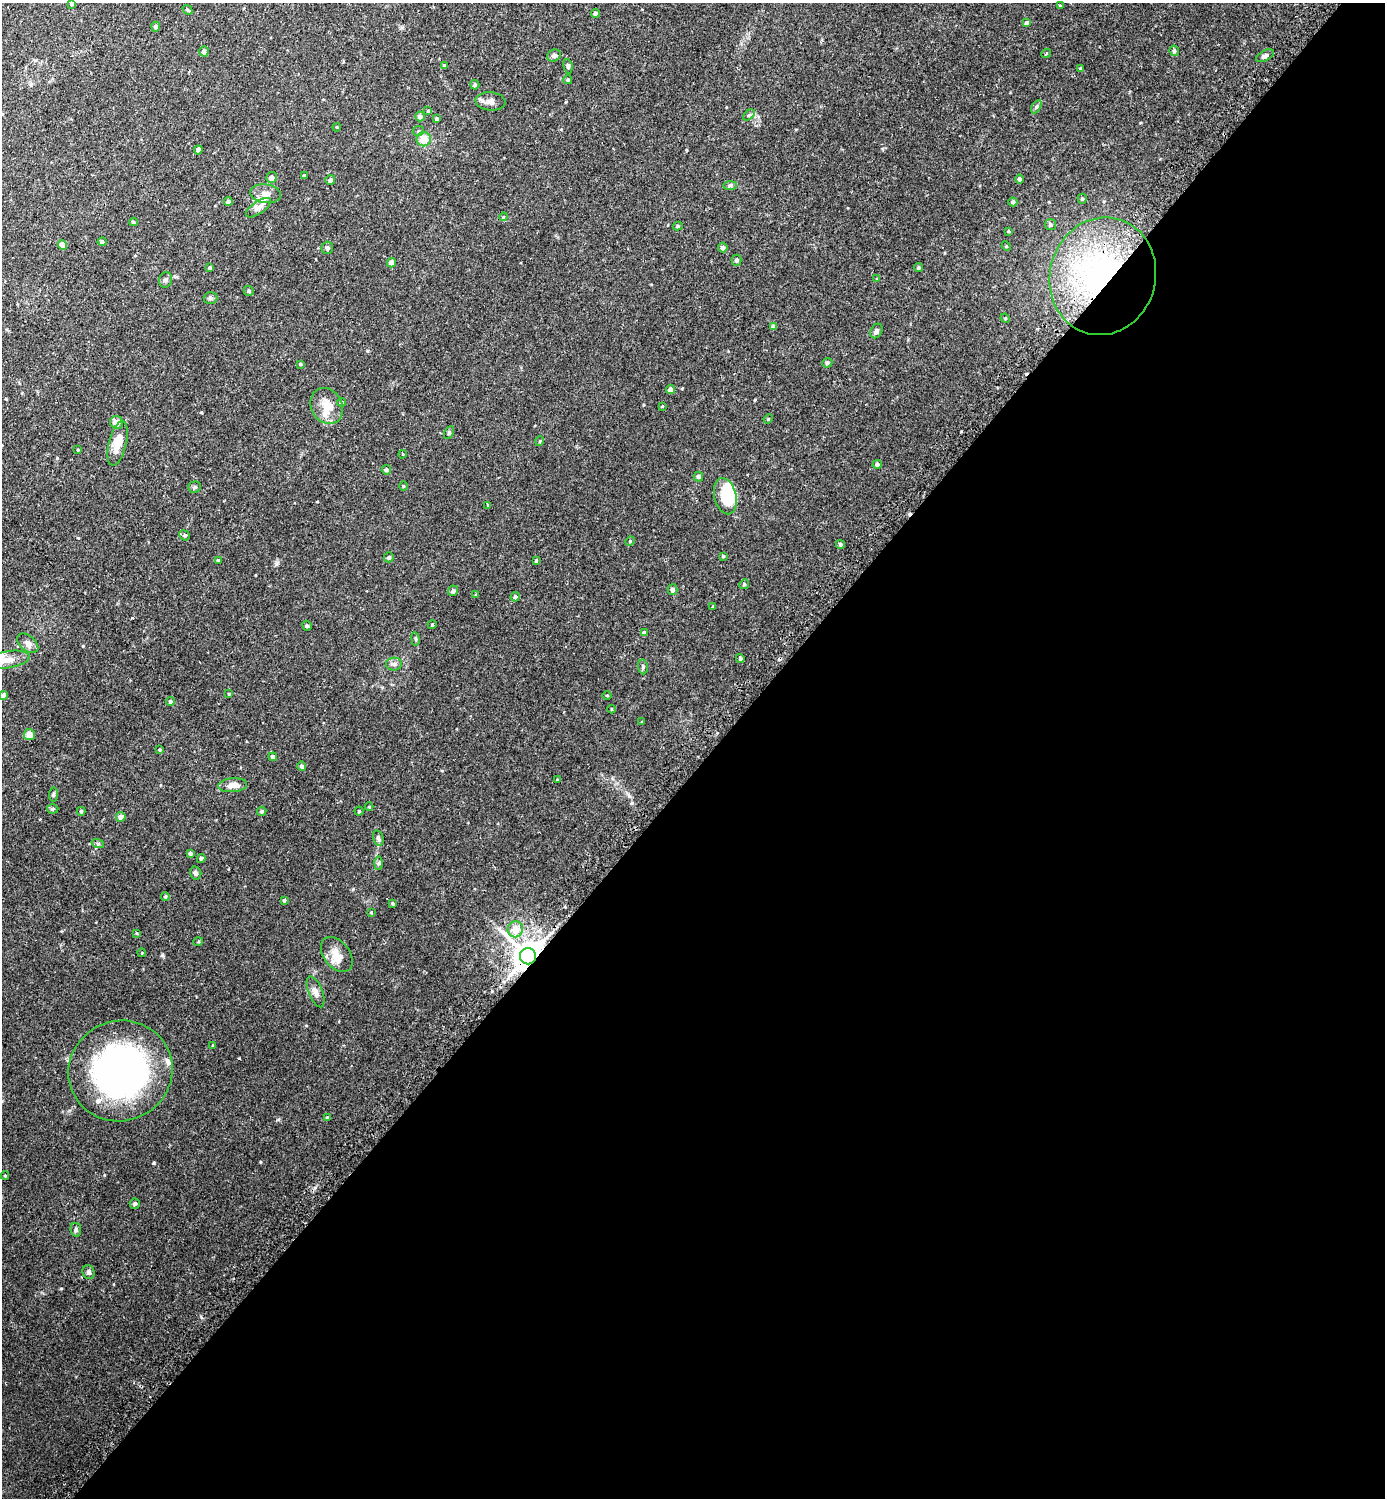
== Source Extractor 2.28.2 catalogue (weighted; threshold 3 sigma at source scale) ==
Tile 12 of 4 x 4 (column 4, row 3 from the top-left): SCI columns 4325-5707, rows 1515-3010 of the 6036 x 6033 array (HDU 1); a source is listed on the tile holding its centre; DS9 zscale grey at full resolution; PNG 1387 x 1500 px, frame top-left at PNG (2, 3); each listed source drawn as its Kron ellipse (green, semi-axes under 4 px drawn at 4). Shown black and unused: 49% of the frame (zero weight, under 2 of 3 exposures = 3% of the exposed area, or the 3 px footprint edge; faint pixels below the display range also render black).
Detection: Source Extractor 2.28.2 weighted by HDU 2 'WHT'; one run over the whole footprint, this tile lists its part. Background 0.0442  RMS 0.0047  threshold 0.021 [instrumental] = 3 sigma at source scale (4.5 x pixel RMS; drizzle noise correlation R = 1.50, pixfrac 1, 0.05/0.05 arcsec/px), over >= 5 px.
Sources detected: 151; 4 inside a brighter object's white glare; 2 cosmic-ray / hot-pixel residue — neither listed nor drawn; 2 inside a brighter listed object's ellipse — not listed separately; the other 143 listed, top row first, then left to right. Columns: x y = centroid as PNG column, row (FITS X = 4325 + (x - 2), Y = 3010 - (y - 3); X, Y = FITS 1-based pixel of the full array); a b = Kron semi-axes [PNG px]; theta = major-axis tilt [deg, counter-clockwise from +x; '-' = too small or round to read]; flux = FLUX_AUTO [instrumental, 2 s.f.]
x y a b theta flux
72 4 4 4 - 0.81
1060 6 4 3 - 0.45
187 10 5 3 - 0.58
595 13 4 4 - 1
1026 23 4 4 - 0.8
156 27 5 4 - 1.4
204 51 5 4 - 1.7
1174 51 5 4 - 0.78
1046 54 5 3 - 0.35
554 55 7 6 - 1.4
1265 56 10 5 28 1.5
444 66 3 3 - 0.61
568 66 7 4 -81 0.77
1081 68 4 3 - 0.58
568 80 4 4 - 0.72
475 85 5 4 - 0.82
490 101 15 9 -5 2.4
1036 107 7 4 60 0.77
428 111 3 3 - 0.31
749 115 7 4 44 0.68
420 116 5 4 - 1.7
437 119 4 3 - 0.87
337 127 4 3 - 0.35
418 131 6 5 - 0.73
424 139 7 7 - 5.8
198 150 4 4 - 1.8
304 175 3 3 - 0.56
271 177 5 5 - 1.8
1020 179 4 4 - 1.1
330 180 5 5 - 1.1
730 185 7 4 0 0.8
266 194 15 9 -8 3.4
1082 199 5 4 - 0.59
228 201 4 4 - 1
1013 202 4 4 - 0.84
258 208 14 6 34 2.2
503 217 4 3 - 0.4
133 222 4 3 - 0.72
1050 224 5 5 - 0.78
678 226 5 4 - 0.61
1008 231 3 3 - 0.4
102 242 4 4 - 1.1
62 245 5 4 - 4.4
1006 246 5 4 - 0.42
723 247 5 5 - 1.1
327 248 6 6 - 0.83
736 260 5 5 - 0.99
391 263 5 4 - 3.1
210 268 3 3 - 0.55
918 268 4 4 - 0.59
1103 276 59 53 75 110
877 279 4 3 - 0.33
166 280 8 6 71 1.2
249 291 5 5 - 0.68
210 298 7 6 - 0.89
1005 318 5 4 - 0.42
773 327 4 4 - 1.2
876 331 8 5 59 1.3
827 363 5 4 - 0.79
300 364 4 3 - 0.42
670 390 4 4 - 2.7
341 402 4 4 - 0.8
327 406 19 15 -61 6.7
662 406 3 3 - 0.33
768 419 5 4 - 0.4
117 422 6 6 - 3.6
449 432 7 4 63 0.69
540 441 5 3 - 0.39
118 443 23 9 76 6.8
78 450 4 2 - 0.31
402 454 4 3 - 0.31
877 464 5 4 - 1.1
386 470 4 4 - 1.1
698 477 5 4 - 0.97
403 486 4 3 - 0.35
195 487 6 5 - 0.72
725 496 18 11 -77 11
488 505 4 4 - 0.37
185 535 5 4 - 0.73
630 541 5 4 - 0.5
840 544 5 4 - 0.74
723 556 3 3 - 0.48
389 557 5 5 - 0.95
218 560 4 3 - 0.51
536 560 4 3 - 0.54
744 584 5 4 - 0.54
673 590 5 5 - 1.4
453 591 5 5 - 1.1
476 595 3 3 - 0.49
515 597 5 4 - 0.98
713 607 3 3 - 0.39
432 625 4 3 - 0.35
307 626 5 4 - 0.65
644 633 4 4 - 1.4
415 639 7 3 -81 0.56
28 643 12 7 -41 2.1
740 659 5 4 - 0.63
8 660 22 8 9 5.6
394 664 8 6 2 1.3
643 667 7 5 -82 0.8
229 694 4 3 - 0.33
4 695 4 4 - 1.8
607 695 4 3 - 0.33
170 702 4 4 - 0.73
612 709 4 3 - 0.35
642 722 3 3 - 0.33
29 734 5 5 - 3.7
160 750 4 3 - 0.46
273 757 4 4 - 1.3
302 766 4 4 - 0.96
557 780 3 3 - 1.8
233 785 14 7 5 4.3
53 794 7 4 82 0.66
369 807 4 4 - 0.37
53 809 6 4 3 0.8
81 811 4 3 - 0.66
262 811 5 4 - 0.83
359 811 4 4 - 0.55
121 817 5 5 - 2.9
378 838 8 5 -75 1
98 844 6 4 -18 0.62
190 854 4 4 - 0.85
201 858 4 4 - 0.77
378 863 7 4 89 0.71
196 873 6 5 - 1.1
165 896 4 4 - 0.57
284 900 4 3 - 0.64
393 903 4 3 - 0.51
371 912 4 3 - 0.41
515 929 8 7 - 4.4
137 933 4 3 - 0.4
198 942 5 3 - 0.41
142 953 4 3 - 0.32
337 954 20 13 -53 5.9
528 956 8 8 - 880
315 992 16 7 -68 2.3
213 1046 4 3 - 0.48
120 1071 52 50 25 150
327 1118 4 4 - 0.88
5 1176 4 4 - 0.49
135 1204 5 5 - 0.81
76 1230 7 5 -78 0.94
89 1272 7 6 - 1.1
Overlapping masked pixels (flux is a lower limit): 2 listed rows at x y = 1103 276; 528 956
Isophote crosses this tile's border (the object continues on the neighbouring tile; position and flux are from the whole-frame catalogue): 3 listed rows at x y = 72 4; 8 660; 4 695
Unlisted compact peaks at least as high as the median listed source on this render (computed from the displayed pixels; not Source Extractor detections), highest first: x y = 353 889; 83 646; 276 564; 629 796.